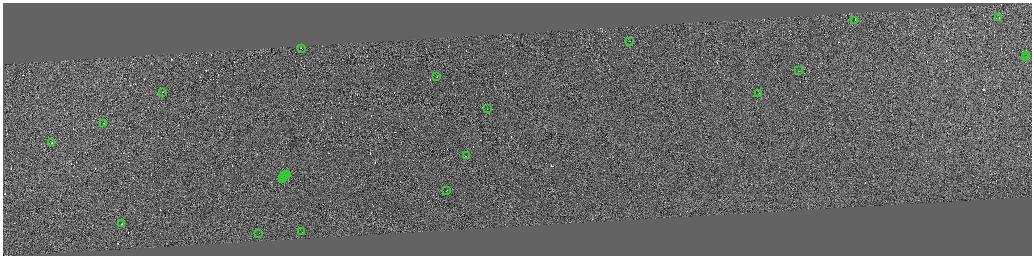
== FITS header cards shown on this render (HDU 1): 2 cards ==
NAXIS1  =                 4117
NAXIS2  =                 1013

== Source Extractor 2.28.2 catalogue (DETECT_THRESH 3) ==
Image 4117 x 1013 px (HDU 1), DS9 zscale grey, zoomed out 1/4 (1 PNG px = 4 x 4 image px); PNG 1034 x 258 px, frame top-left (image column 3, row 1010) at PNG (3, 3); each listed source drawn as its Kron ellipse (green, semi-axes under 4 px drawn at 4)
Background -0.212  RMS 3.9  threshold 11.8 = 3 sigma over >= 5 px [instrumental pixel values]
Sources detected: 521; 499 cannot appear on this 1/4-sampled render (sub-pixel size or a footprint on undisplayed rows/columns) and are neither listed nor drawn; the other 22 listed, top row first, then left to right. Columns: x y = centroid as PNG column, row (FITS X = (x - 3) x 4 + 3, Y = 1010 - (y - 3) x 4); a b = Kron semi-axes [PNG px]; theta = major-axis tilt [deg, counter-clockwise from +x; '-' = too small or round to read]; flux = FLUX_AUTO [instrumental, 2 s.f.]
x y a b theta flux
999 18 2 1 - 1.8e+04
855 20 2 1 - 7.8e+04
629 41 2 1 - 3.0e+04
301 48 2 1 - 2.1e+04
1027 56 2 1 - 1.9e+04
1026 57 2 1 - 1.7e+04
799 71 2 1 - 1.4e+04
437 77 2 1 - 9.1e+03
163 92 2 1 - 1.4e+04
758 94 2 1 - 1.5e+04
487 109 2 1 - 1.2e+04
103 123 2 1 - 1.7e+04
52 142 2 1 - 9.9e+04
466 155 2 1 - 4.4e+04
287 174 3 1 - 6.1e+04
285 175 2 1 - 2.8e+04
284 177 2 1 - 2.0e+04
282 178 3 1 - 2.9e+04
446 190 2 1 - 1.3e+04
122 223 2 1 - 1.1e+04
302 231 2 1 - 4.3e+06
259 233 2 1 - 6.9e+03
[499 sub-pixel or undisplayed-footprint detections neither listed nor drawn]